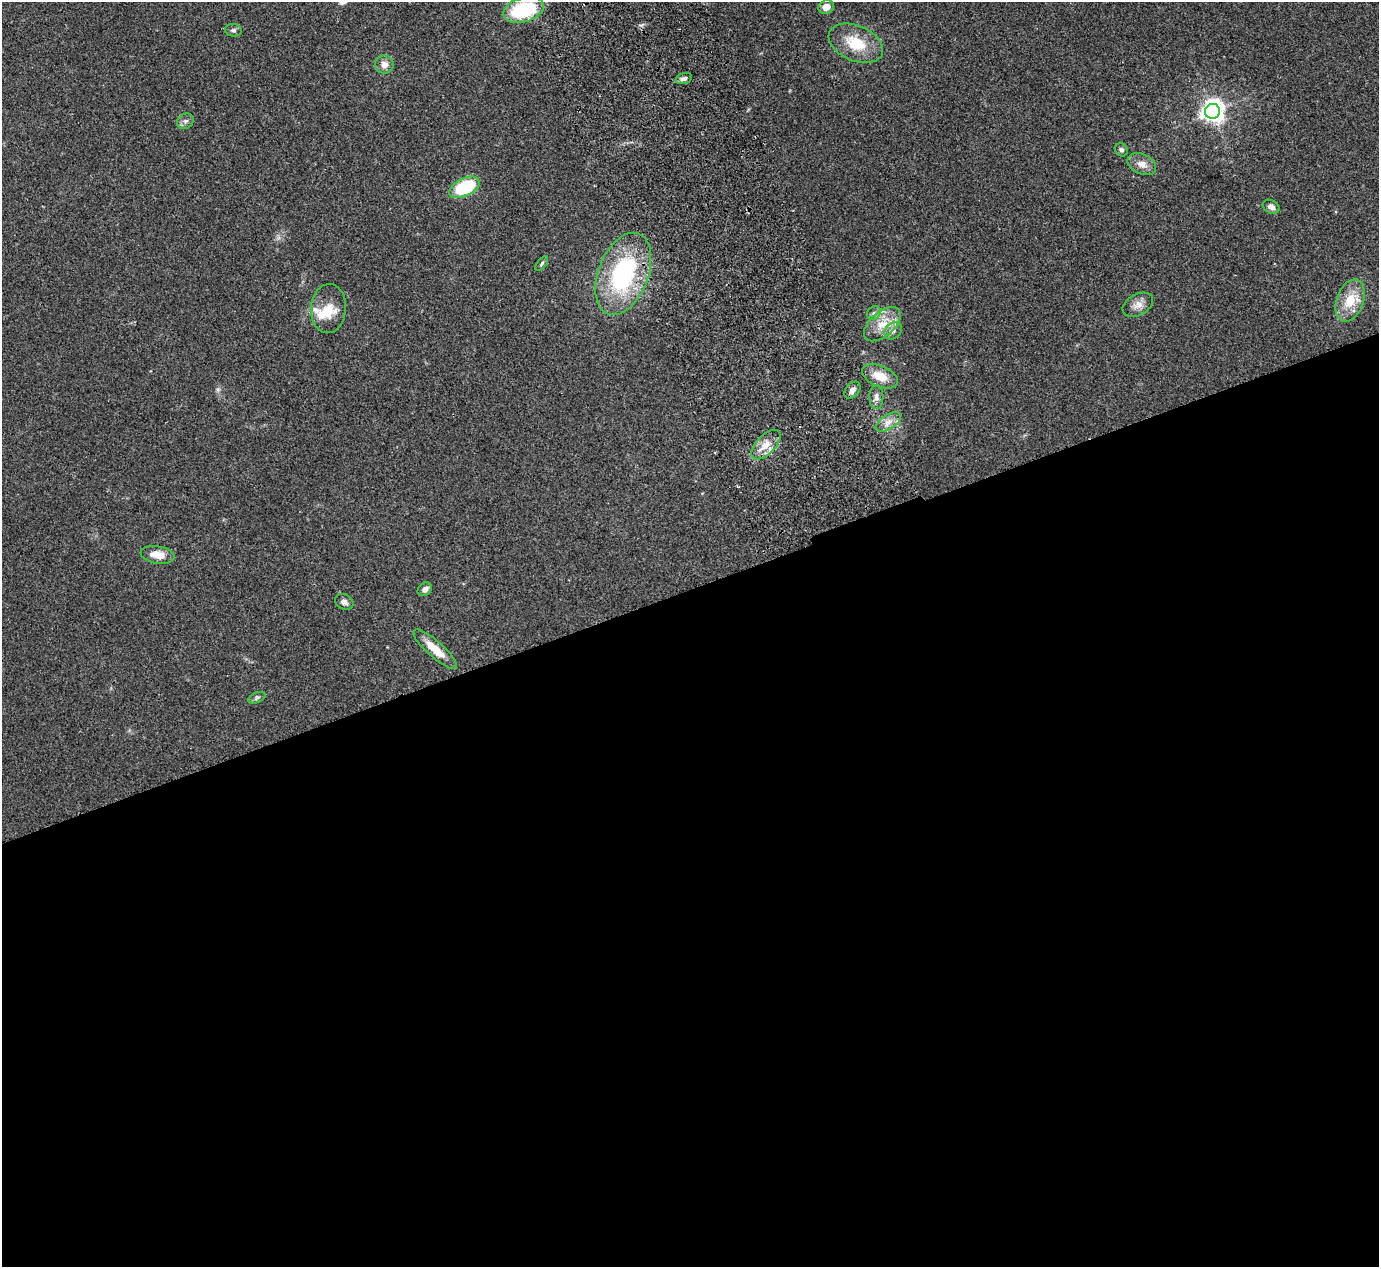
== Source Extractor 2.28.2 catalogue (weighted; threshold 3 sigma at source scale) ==
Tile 15 of 4 x 4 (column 3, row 4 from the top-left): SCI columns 2812-4188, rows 183-1447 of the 5623 x 5551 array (HDU 1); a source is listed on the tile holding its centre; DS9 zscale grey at full resolution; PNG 1381 x 1269 px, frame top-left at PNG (2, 2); each listed source drawn as its Kron ellipse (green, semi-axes under 4 px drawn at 4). Shown black and unused: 54% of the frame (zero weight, under 2 of 3 exposures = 3% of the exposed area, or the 3 px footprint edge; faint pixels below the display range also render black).
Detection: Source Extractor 2.28.2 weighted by HDU 2 'WHT'; one run over the whole footprint, this tile lists its part. Background 0.215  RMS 0.011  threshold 0.0512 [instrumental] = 3 sigma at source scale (4.5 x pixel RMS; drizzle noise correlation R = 1.50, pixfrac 1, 0.05/0.05 arcsec/px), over >= 5 px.
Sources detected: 32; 2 inside a brighter listed object's ellipse — not listed separately; the other 30 listed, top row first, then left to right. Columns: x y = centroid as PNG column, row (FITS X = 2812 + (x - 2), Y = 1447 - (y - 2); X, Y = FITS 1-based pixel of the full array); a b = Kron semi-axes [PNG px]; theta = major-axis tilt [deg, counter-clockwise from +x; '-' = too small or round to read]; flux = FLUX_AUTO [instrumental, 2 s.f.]
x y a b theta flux
826 7 8 6 29 8.6
523 10 21 12 16 84
233 30 8 6 -7 2.8
856 43 29 17 -23 37
384 64 9 9 - 7.6
684 79 8 5 16 4
1212 111 7 7 - 830
185 121 9 7 34 3.9
1121 150 7 6 - 3.2
1142 164 15 10 -25 9.4
464 187 16 8 26 72
1271 207 9 6 -29 5.5
542 264 9 4 50 2.2
623 274 43 25 69 140
1350 300 22 13 70 25
1138 305 16 10 29 9.3
328 309 24 17 87 24
874 313 7 6 - 3.6
882 324 22 12 41 22
893 331 10 7 45 5.6
880 376 19 10 -24 20
852 390 9 6 49 6.5
876 397 12 7 -89 5.3
888 422 14 7 32 8.5
766 445 18 9 46 13
157 555 17 8 -9 16
425 589 8 6 38 5.3
344 602 10 7 -29 4.8
435 649 28 8 -42 21
257 698 9 5 23 2.5